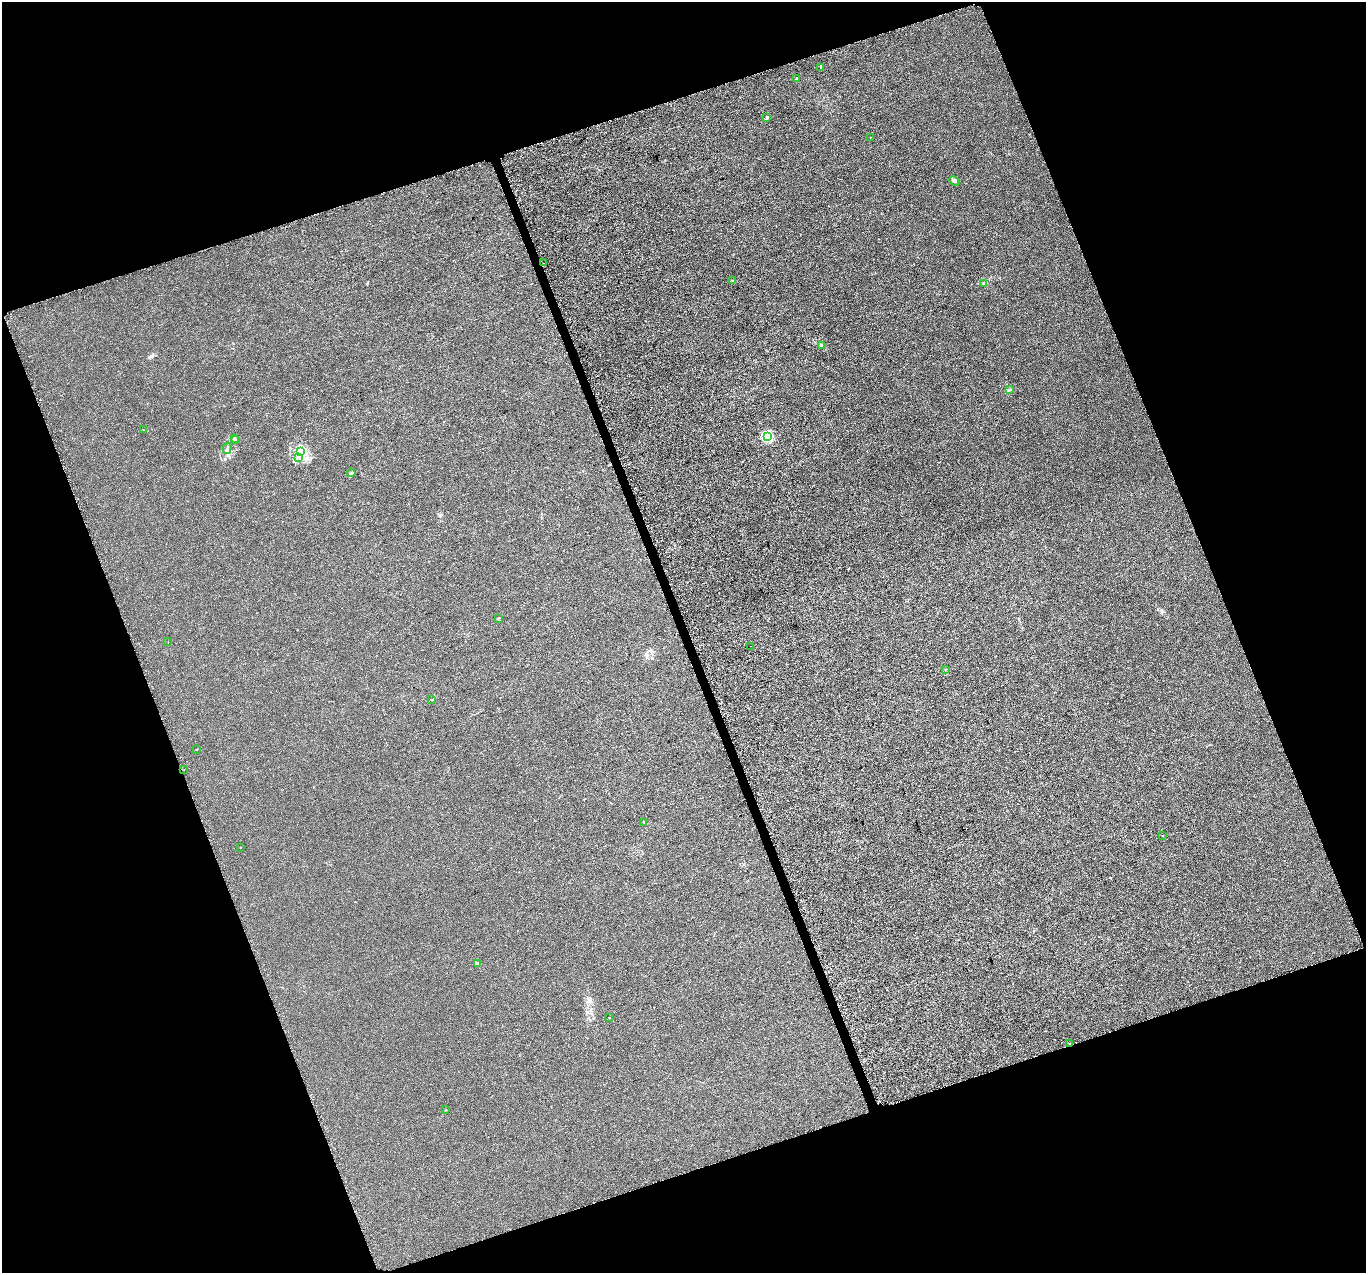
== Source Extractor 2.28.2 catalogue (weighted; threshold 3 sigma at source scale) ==
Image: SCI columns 26-5480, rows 109-5189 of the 5529 x 5347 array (HDU 1 of 3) = the unmasked area's bounding box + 8 px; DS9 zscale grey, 4 x 4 block average (1 PNG px = mean of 4 x 4 image px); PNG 1368 x 1275 px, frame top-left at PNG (2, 2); each listed source drawn as its Kron ellipse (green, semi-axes under 4 px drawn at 4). Shown black and unused: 40% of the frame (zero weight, under 3 of 5 exposures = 3% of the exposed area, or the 3 px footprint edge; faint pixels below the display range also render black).
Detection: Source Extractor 2.28.2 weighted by HDU 2 'WHT'. Background 1.91e-04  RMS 0.0015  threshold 0.00656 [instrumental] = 3 sigma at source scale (4.5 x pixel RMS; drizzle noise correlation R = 1.50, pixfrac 1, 0.0396/0.0396 arcsec/px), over >= 5 px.
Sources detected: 37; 3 cosmic-ray / hot-pixel residue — neither listed nor drawn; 1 coinciding with a brighter row at this scale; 1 inside a brighter listed object's ellipse — not listed separately; the other 32 listed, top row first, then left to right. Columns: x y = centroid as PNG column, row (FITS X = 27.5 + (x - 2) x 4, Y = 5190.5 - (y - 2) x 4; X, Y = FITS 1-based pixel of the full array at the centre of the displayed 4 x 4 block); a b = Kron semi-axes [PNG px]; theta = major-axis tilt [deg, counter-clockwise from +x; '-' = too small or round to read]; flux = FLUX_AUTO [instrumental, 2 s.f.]
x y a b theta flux
821 67 3 2 - 0.75
797 78 2 2 - 3.1
767 117 3 2 - 2.1
870 137 2 2 - 0.17
954 181 5 3 - 1.5
544 263 2 2 - 0.34
732 280 2 2 - 1.3
984 284 3 2 - 0.77
821 345 2 2 - 0.58
1009 390 2 2 - 0.34
144 430 2 2 - 0.24
767 436 2 2 - 55
234 439 2 2 - 0.69
236 440 2 2 - 0.4
227 448 6 2 74 1.1
301 452 4 2 - 1.3
298 457 4 2 - 1.3
351 473 4 3 - 1.4
498 618 3 2 - 0.43
168 642 2 2 - 0.16
750 646 2 2 - 0.11
945 669 2 2 - 0.3
432 700 3 2 - 0.6
197 749 2 2 - 0.28
184 770 2 2 - 0.16
644 822 2 2 - 0.26
1162 835 2 2 - 0.4
240 847 2 2 - 0.23
477 963 3 2 - 0.71
609 1017 2 2 - 0.53
1070 1044 2 2 - 1.4
445 1110 2 2 - 0.3
Overlapping masked pixels (flux is a lower limit): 1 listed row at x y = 1070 1044
Diffuse or blended objects may show on this block-average render without a row.